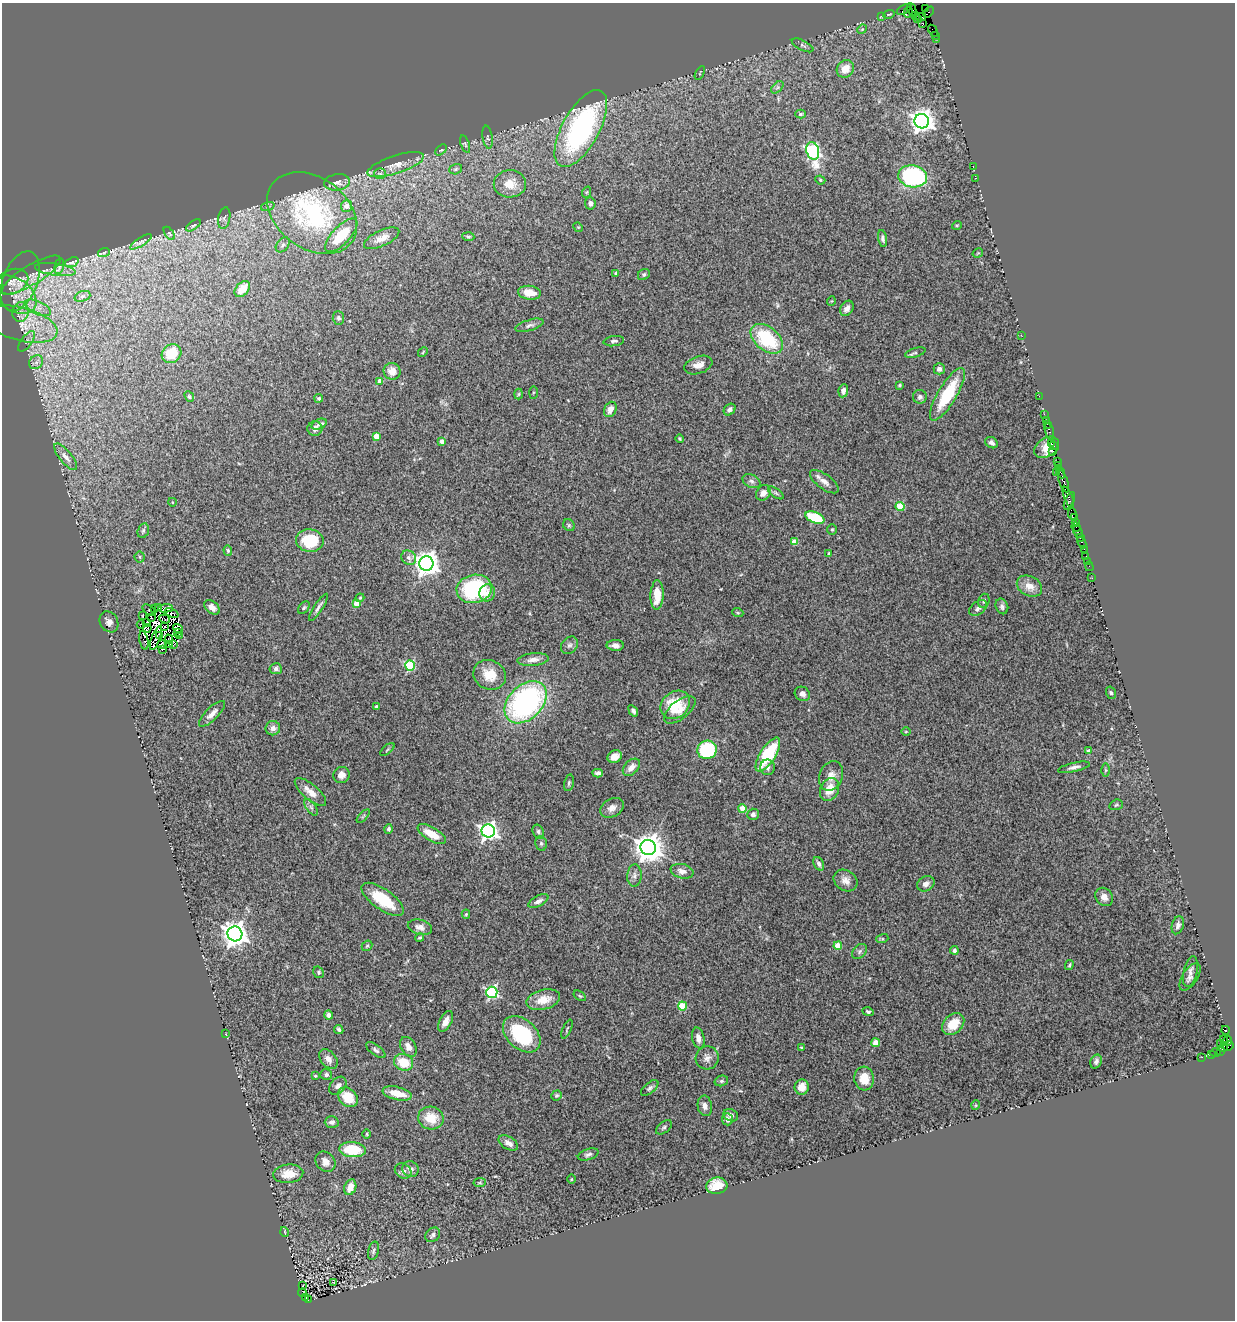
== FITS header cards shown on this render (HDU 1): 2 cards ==
NAXIS1  =                 1233
NAXIS2  =                 1318

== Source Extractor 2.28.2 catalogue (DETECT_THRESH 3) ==
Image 1233 x 1318 px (HDU 1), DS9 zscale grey, 1 PNG px = 1 image px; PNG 1237 x 1322 px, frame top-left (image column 1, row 1318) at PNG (2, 3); each listed source drawn as its Kron ellipse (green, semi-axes under 4 px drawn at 4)
Background 2.63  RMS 0.12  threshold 0.368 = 3 sigma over >= 5 px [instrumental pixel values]
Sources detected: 327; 11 with non-positive FLUX_AUTO (blend fragments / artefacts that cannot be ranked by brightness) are neither listed nor drawn; the other 316 listed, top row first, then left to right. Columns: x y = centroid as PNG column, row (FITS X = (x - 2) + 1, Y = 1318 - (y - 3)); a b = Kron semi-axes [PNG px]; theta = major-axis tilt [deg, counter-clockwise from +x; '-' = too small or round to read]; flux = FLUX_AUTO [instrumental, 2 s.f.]
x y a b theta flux
926 8 3 2 - 52
904 9 8 2 30 130
912 9 7 3 -69 240
908 12 5 3 - 270
928 12 6 3 48 97
889 14 6 3 18 8.2
915 15 3 2 - 130
881 16 2 2 - 67
921 17 5 4 - 170
917 19 3 2 - 110
923 24 4 3 - 200
862 29 5 4 - 8.4
933 31 6 2 -56 350
935 35 3 2 - 47
936 39 2 2 - 56
803 45 12 5 -26 19
845 69 9 8 - 120
700 73 7 3 62 7
777 87 7 4 45 19
801 114 5 4 - 16
922 121 7 7 - 6400
581 129 43 18 61 1600
488 137 12 5 -81 20
465 144 9 4 -72 17
441 150 7 4 42 14
813 151 9 6 -74 1700
396 165 29 9 18 110
973 166 3 2 - 28
456 169 7 5 18 16
380 174 6 5 - 19
913 176 14 11 -12 1100
976 178 2 2 - 4.5
820 180 5 4 - 11
337 182 13 8 7 58
510 184 16 13 2 140
587 192 6 3 70 8.5
590 203 6 5 - 29
268 206 7 4 19 18
347 206 6 5 - 69
312 213 49 35 -36 1500
224 218 11 6 79 27
193 225 9 4 34 14
957 225 5 3 - 7.6
578 227 5 4 - 8.3
169 233 7 3 -55 11
341 235 21 9 46 290
468 237 6 3 -4 12
382 238 19 8 26 74
883 239 8 4 -80 23
141 242 12 3 32 22
283 245 8 5 51 23
104 252 6 4 20 13
978 253 6 3 32 7.9
72 262 7 4 19 18
59 266 8 4 79 13
55 269 21 6 -8 55
616 273 3 3 - 11
31 275 34 10 31 130
644 275 6 5 - 14
20 281 31 17 70 260
12 282 17 12 24 95
242 289 9 6 47 120
529 293 11 7 -6 130
15 295 24 16 -36 240
82 296 8 5 19 23
831 301 5 3 - 6.6
38 308 14 6 -25 69
847 308 8 6 56 51
20 312 10 8 79 71
338 318 7 6 - 21
21 324 37 16 -15 320
529 325 14 5 16 32
1021 335 2 2 - 47
767 339 18 11 -40 520
27 341 12 5 54 35
614 341 10 5 8 22
423 352 5 3 - 8.7
915 353 10 4 17 17
171 354 10 9 - 190
36 362 7 6 - 32
698 365 14 8 19 66
939 369 5 5 - 27
392 371 8 8 - 79
380 381 4 4 - 65
900 385 4 3 - 11
843 391 7 4 81 29
533 392 6 3 89 9
519 394 5 3 - 8.5
947 394 30 9 59 420
1039 396 2 2 - 73
189 397 6 4 -50 12
920 397 7 7 - 28
319 398 4 4 - 16
610 409 8 6 65 60
730 410 6 5 - 29
1044 414 2 2 - 100
1046 420 2 2 - 260
319 424 8 5 24 23
1047 424 2 2 - 110
315 428 7 7 - 53
1049 431 8 3 -75 550
376 436 4 4 - 120
679 439 4 3 - 8.6
442 442 4 4 - 69
991 443 6 5 - 31
1051 443 2 2 - 100
1054 446 3 2 - 220
1047 447 13 9 32 83
1053 451 2 2 - 22
66 457 16 6 -51 57
1057 461 3 2 - 180
1059 465 3 2 - 160
1056 472 2 2 - 100
1061 472 6 3 -65 480
751 481 9 6 -26 28
1063 481 12 3 -70 2000
824 482 17 7 -37 54
763 493 8 7 - 47
776 493 9 4 -36 18
1068 497 11 3 -68 870
1069 501 9 3 64 460
172 502 4 3 - 6.1
900 506 4 4 - 280
1072 514 6 3 -75 490
1074 517 3 3 - 240
815 518 10 5 -22 380
1076 522 4 3 - 260
569 525 6 5 - 15
1076 527 5 3 - 410
832 529 5 4 - 10
143 531 7 5 73 18
1078 532 7 3 -65 760
1080 538 3 2 - 260
310 541 14 11 -9 330
794 542 4 4 - 120
1082 543 6 3 -63 580
1084 549 2 2 - 49
228 550 5 4 - 12
829 554 3 3 - 26
140 557 5 5 - 14
1086 557 3 3 - 330
409 558 8 6 -44 29
1087 561 2 2 - 55
426 564 7 7 - 7900
1089 566 5 2 - 140
1092 578 2 2 - 52
1029 586 13 9 -27 92
474 589 18 14 12 760
487 593 8 8 - 64
657 595 15 6 88 160
360 598 4 3 - 7.6
984 601 7 5 73 24
356 603 4 4 - 110
1002 606 8 6 -68 24
212 607 9 6 -39 53
318 607 16 3 57 29
154 608 2 2 - 3.5
158 608 4 2 - 6.6
166 608 7 3 3 27
304 608 7 5 50 13
978 608 10 6 35 38
149 610 8 3 -37 15
172 613 7 4 -23 23
738 613 5 3 - 8.4
143 615 4 2 - 13
151 618 3 2 - 20
165 619 5 2 - 9.5
109 622 11 9 -59 40
147 622 3 2 - 18
141 624 4 3 - 17
165 627 3 2 - 8.4
147 628 4 3 - 18
178 629 5 3 - 46
178 633 3 2 - 4.8
160 635 3 2 - 20
179 635 3 2 - 5.8
156 638 12 4 69 8.5
169 639 5 2 - 2.9
144 640 9 3 -79 9.5
162 644 4 3 - 13
170 644 3 2 - 10
174 645 3 2 - 5.8
569 645 9 7 47 28
615 645 8 5 -1 41
162 649 3 2 - 13
533 660 15 6 5 53
410 666 5 5 - 620
276 669 6 5 - 20
490 675 16 14 -27 150
1111 693 6 5 - 15
802 694 8 6 -35 39
526 702 24 17 45 1900
675 705 16 13 40 270
376 707 3 3 - 15
680 710 19 9 39 88
633 711 6 4 -56 24
212 714 17 6 45 56
273 728 7 7 - 49
906 732 5 3 - 7.2
387 750 8 4 39 11
707 750 10 9 - 570
1088 751 4 4 - 34
768 755 19 7 58 470
615 757 7 6 - 62
631 767 10 6 46 60
767 767 8 7 - 29
1074 767 16 4 13 34
1105 770 6 4 -90 12
598 773 5 4 - 25
341 775 8 8 - 53
831 776 15 11 69 78
569 783 8 4 78 17
829 789 12 9 66 140
310 792 19 7 -40 83
1116 805 7 5 16 14
311 807 10 5 -54 20
612 808 12 9 30 55
742 808 4 4 - 160
753 814 6 5 - 28
363 816 8 3 45 10
389 829 5 4 - 23
488 831 7 6 - 3500
538 832 7 5 -65 19
432 834 16 6 -30 160
541 843 7 5 -76 17
648 847 7 7 - 12000
819 864 7 5 -61 22
682 871 11 7 -12 48
634 875 11 7 87 36
845 880 12 10 -33 60
926 884 9 7 32 43
1104 897 10 8 -51 55
383 899 25 10 -35 340
538 901 11 5 28 34
466 914 4 4 - 11
1178 925 9 6 72 31
420 927 12 7 -15 53
235 934 7 7 - 8400
420 938 4 4 - 9.8
882 939 6 4 17 11
367 946 6 4 42 11
838 946 4 4 - 210
954 950 4 4 - 24
859 951 9 6 44 22
1069 965 5 3 - 11
319 972 6 5 - 14
1190 972 16 7 78 39
1190 977 15 7 58 35
492 992 5 5 - 1100
580 996 7 3 -35 10
543 1000 17 10 14 130
682 1006 4 4 - 290
868 1012 5 4 - 14
329 1015 4 4 - 45
446 1021 11 6 63 62
953 1024 13 9 46 160
339 1029 5 4 - 15
567 1029 10 3 66 11
1225 1030 4 3 - 2200
226 1034 3 2 - 5
522 1034 22 14 -43 560
698 1038 10 6 -78 49
1224 1039 4 3 - 150
1227 1041 5 2 - 99
876 1043 4 4 - 160
1221 1043 3 2 - 79
1229 1046 5 3 - 340
408 1047 11 7 -60 56
801 1047 4 2 - 6.7
1224 1047 5 4 - 240
376 1050 11 5 -38 24
1220 1051 3 3 - 510
1215 1052 5 3 - 150
1211 1054 3 2 - 140
1202 1057 2 2 - 49
707 1058 12 11 - 52
328 1059 11 7 -50 54
404 1062 10 8 -25 200
1096 1062 7 5 67 24
326 1075 6 5 - 19
315 1076 4 3 - 7.8
864 1079 12 10 -85 160
721 1081 7 5 15 16
338 1086 10 7 48 37
802 1087 7 7 - 88
650 1088 10 5 40 22
397 1093 15 6 -13 150
557 1095 5 5 - 14
348 1097 11 8 -44 190
976 1105 5 3 - 7.1
705 1106 10 7 -81 41
731 1115 8 6 -23 26
431 1118 13 11 -13 160
727 1119 6 5 - 36
332 1122 7 5 2 33
664 1127 9 5 39 20
367 1134 5 3 - 8.3
508 1143 10 6 -31 47
352 1150 13 7 -6 290
588 1155 11 5 18 24
325 1162 11 9 -48 54
410 1169 8 7 - 38
403 1171 9 7 -33 31
288 1174 15 9 6 140
571 1179 5 3 - 6.4
480 1183 6 4 6 12
717 1186 10 8 6 170
350 1187 8 6 72 80
285 1232 5 3 - 6.1
433 1235 8 6 43 28
373 1251 9 5 75 21
334 1283 4 3 - 7.4
303 1286 2 2 - 5.3
302 1293 4 3 - 540
305 1297 4 2 - 800
308 1299 4 3 - 190
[11 non-positive-flux detections neither listed nor drawn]